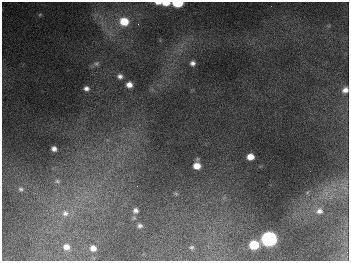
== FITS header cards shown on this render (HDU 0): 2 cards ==
NAXIS1  =                  347
NAXIS2  =                  259

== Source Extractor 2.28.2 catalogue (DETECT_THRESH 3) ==
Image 347 x 259 px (HDU 0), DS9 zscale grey, 1 PNG px = 1 image px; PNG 351 x 263 px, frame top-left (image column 1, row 259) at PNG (2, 2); no overlay
Background 681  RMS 52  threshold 155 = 3 sigma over >= 5 px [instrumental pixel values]
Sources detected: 29; all 29 listed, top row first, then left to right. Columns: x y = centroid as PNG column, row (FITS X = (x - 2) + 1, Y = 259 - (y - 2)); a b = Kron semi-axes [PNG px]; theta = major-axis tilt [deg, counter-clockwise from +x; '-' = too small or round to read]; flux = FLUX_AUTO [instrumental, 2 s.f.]
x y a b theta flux
158 2 6 3 2 1.5e+04
166 3 7 4 2 3.9e+04
177 3 7 4 0 1.5e+05
40 14 6 3 20 3.7e+03
124 21 9 8 - 8.3e+04
138 24 3 2 - 3.5e+03
193 63 5 5 - 1.2e+04
96 64 7 6 - 8.3e+03
120 76 6 6 - 1.3e+04
129 85 6 6 - 2.3e+04
86 88 5 5 - 1.2e+04
345 90 7 6 - 1.8e+04
54 149 5 5 - 1.5e+04
250 157 6 5 - 3.4e+04
197 165 7 6 - 4.0e+04
57 181 9 7 1 1.3e+04
137 186 2 2 - 1.6e+03
345 188 9 4 -19 8.8e+03
21 189 8 7 - 1.0e+04
176 194 6 4 -20 4.1e+03
135 210 7 6 - 1.3e+04
319 211 9 8 - 1.9e+04
65 213 11 10 - 3.1e+04
140 226 5 5 - 8.5e+03
269 239 8 7 - 1.1e+06
254 245 7 6 - 1.2e+05
66 247 6 6 - 2.1e+04
192 247 5 4 - 5.5e+03
93 248 5 5 - 1.9e+04
At the frame edge (FLAGS 8, measured only in part): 4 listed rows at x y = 158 2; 166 3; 177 3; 345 90